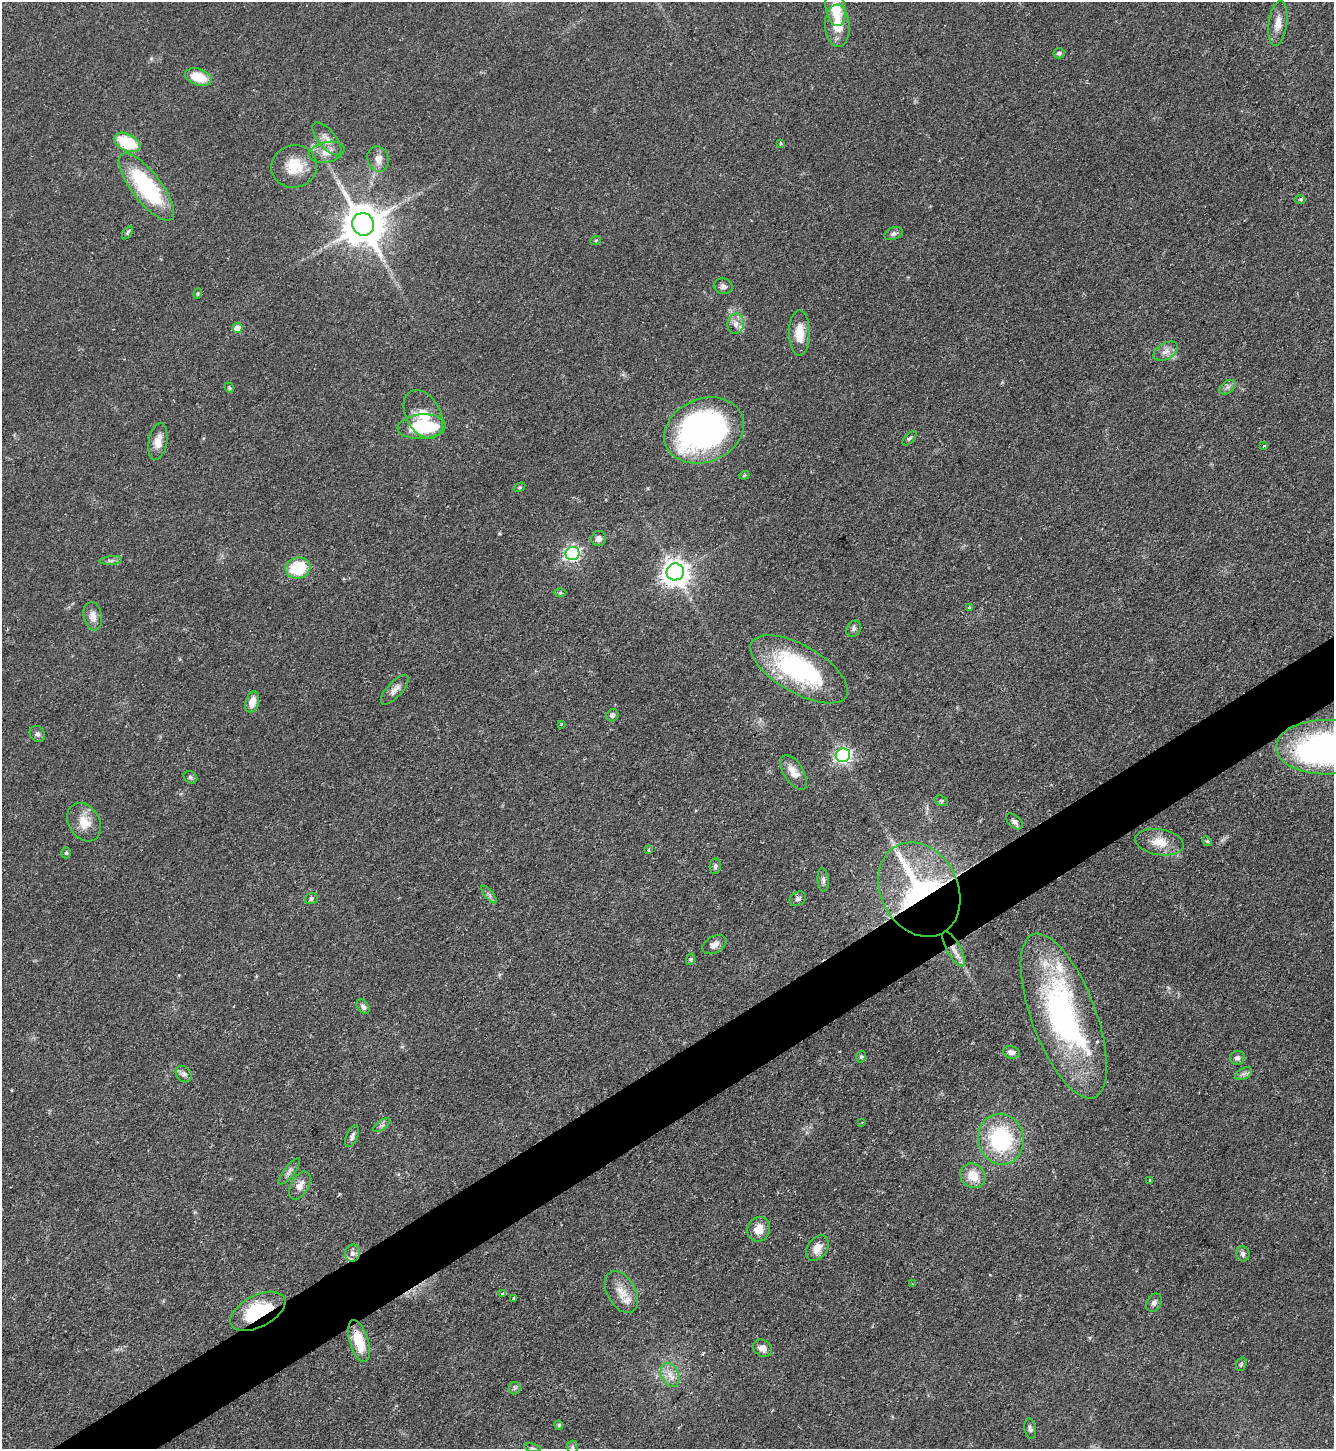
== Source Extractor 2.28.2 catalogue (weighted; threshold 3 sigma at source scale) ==
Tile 7 of 4 x 4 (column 3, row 2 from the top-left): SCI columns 2824-4155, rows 2896-4342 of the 5781 x 5789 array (HDU 1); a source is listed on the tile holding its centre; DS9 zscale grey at full resolution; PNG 1336 x 1451 px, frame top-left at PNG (2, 2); each listed source drawn as its Kron ellipse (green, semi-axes under 4 px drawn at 4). Shown black and unused: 4% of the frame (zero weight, under 2 of 3 exposures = <1% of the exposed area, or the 3 px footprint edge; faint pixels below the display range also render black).
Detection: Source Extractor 2.28.2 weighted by HDU 2 'WHT'; one run over the whole footprint, this tile lists its part. Background 0.0468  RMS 0.0046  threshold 0.0207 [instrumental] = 3 sigma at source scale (4.5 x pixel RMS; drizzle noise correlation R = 1.50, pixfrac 1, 0.05/0.05 arcsec/px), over >= 5 px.
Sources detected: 108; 1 inside a brighter object's white glare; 1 cosmic-ray / hot-pixel residue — neither listed nor drawn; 4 inside a brighter listed object's ellipse — not listed separately; the other 102 listed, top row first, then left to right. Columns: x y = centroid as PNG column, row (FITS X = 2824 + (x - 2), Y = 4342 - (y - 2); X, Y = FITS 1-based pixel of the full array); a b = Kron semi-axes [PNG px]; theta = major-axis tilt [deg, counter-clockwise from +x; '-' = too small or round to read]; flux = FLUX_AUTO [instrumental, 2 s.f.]
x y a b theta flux
835 8 17 10 -80 11
1278 23 23 9 82 5.1
837 26 21 12 -87 9.3
1059 53 6 5 - 1
198 77 14 8 -17 11
327 139 20 8 -50 4
127 142 14 8 -26 22
780 143 3 3 - 0.66
326 152 18 10 12 4.9
378 159 13 10 -74 3.8
294 166 23 21 18 12
147 187 41 14 -53 51
1300 199 5 3 - 0.6
363 224 11 11 - 1700
127 233 7 4 55 1
893 234 9 6 21 1.5
596 240 5 3 - 0.47
723 286 9 7 -12 1.7
198 294 5 4 - 0.63
736 324 10 8 78 2.9
237 328 5 5 - 5.8
799 333 23 10 -90 9.3
1166 351 13 8 31 3.1
1228 387 9 6 36 1.5
229 388 5 4 - 0.66
423 414 26 17 -61 13
422 427 24 12 4 24
704 430 41 31 22 150
909 438 9 4 47 1
158 441 18 9 79 5.1
1264 446 3 3 - 3.8
744 475 5 4 - 0.65
520 487 6 4 31 0.53
599 539 7 7 - 1.9
572 554 7 6 - 120
111 560 11 4 5 1.2
298 568 12 10 15 20
675 572 8 8 - 520
560 593 6 4 1 0.74
969 608 3 3 - 1.3
93 616 14 9 -81 3.7
854 629 8 6 56 1.4
799 669 54 24 -30 64
395 690 19 7 48 3.2
252 702 11 6 75 4.8
612 715 6 6 - 1.2
561 724 4 3 - 0.46
37 734 8 7 - 1.8
1326 747 50 27 0 180
843 755 7 6 - 120
794 773 19 10 -58 5.3
190 777 7 5 -33 0.96
941 801 7 5 -18 0.71
1014 821 10 6 -42 1.6
84 822 20 15 -58 8
1207 841 5 4 - 0.6
1159 842 24 13 -10 8.3
648 850 4 4 - 0.68
66 853 6 5 - 0.77
715 866 8 5 81 1.1
823 880 12 5 -86 1.5
919 890 49 38 -62 120
489 895 11 3 -50 1
311 898 6 5 - 1.2
798 899 9 6 31 1.4
714 945 13 8 29 3
954 949 20 7 -61 4.1
691 959 6 4 72 0.68
363 1007 8 5 -54 1.6
1064 1016 87 32 -69 120
1011 1052 8 6 -15 1.9
861 1057 6 4 74 0.71
1237 1058 7 7 - 1.6
184 1074 9 7 -47 1.8
1243 1074 9 5 30 1.4
862 1122 4 3 - 0.41
382 1125 10 5 35 1.3
352 1136 11 5 67 1.5
1001 1139 25 23 -77 44
289 1171 16 5 52 2
973 1176 13 11 -38 8.6
1150 1180 3 3 - 0.76
300 1186 15 8 61 3.7
759 1229 12 11 - 5.9
817 1248 14 9 57 4.8
352 1253 8 7 - 2.3
1243 1254 8 6 -72 1.5
912 1284 3 3 - 1.1
621 1292 23 14 -60 7.4
502 1293 4 4 - 1
514 1298 3 3 - 1.3
1154 1303 10 7 59 1.7
258 1311 30 16 27 29
359 1341 22 9 -73 14
762 1348 10 8 -31 3.4
1241 1364 7 5 69 0.76
670 1375 12 8 -66 4.1
515 1388 6 6 - 0.97
559 1425 4 4 - 0.86
1030 1429 10 5 -79 1.3
572 1447 6 5 - 1
532 1448 8 3 -12 0.74
Overlapping masked pixels (flux is a lower limit): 3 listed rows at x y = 919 890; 954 949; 258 1311
Isophote crosses this tile's border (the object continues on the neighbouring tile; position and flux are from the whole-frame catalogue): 1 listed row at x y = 1326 747